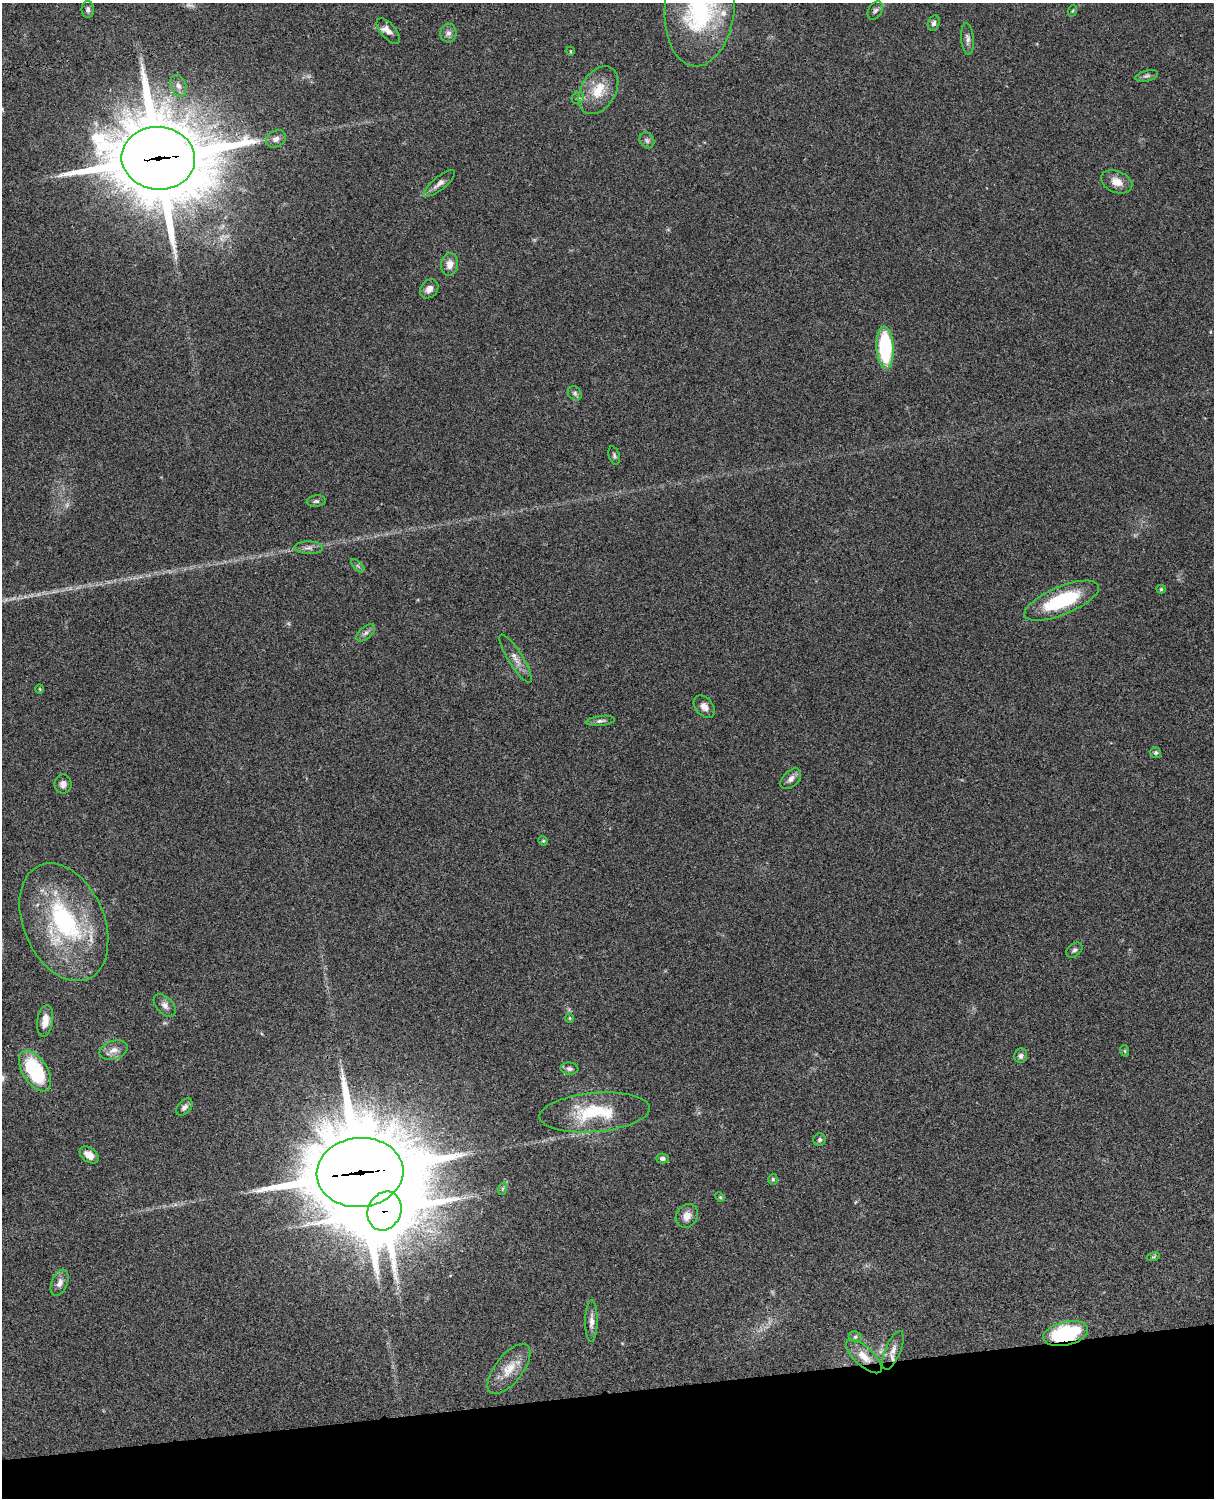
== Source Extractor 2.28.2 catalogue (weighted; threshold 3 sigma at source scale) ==
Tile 10 of 4 x 3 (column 2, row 3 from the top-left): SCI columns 1333-2544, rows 277-1772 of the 5087 x 4927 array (HDU 1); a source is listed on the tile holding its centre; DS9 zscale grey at full resolution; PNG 1216 x 1500 px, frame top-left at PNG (2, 3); each listed source drawn as its Kron ellipse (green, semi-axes under 4 px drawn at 4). Shown black and unused: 7% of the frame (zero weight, under 3 of 4 exposures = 6% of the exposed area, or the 3 px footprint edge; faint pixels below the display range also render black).
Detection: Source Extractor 2.28.2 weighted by HDU 2 'WHT'; one run over the whole footprint, this tile lists its part. Background 0.0802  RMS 0.0058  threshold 0.0262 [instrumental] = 3 sigma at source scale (4.5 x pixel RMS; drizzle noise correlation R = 1.50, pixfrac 1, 0.05/0.05 arcsec/px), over >= 5 px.
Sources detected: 72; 4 too faint to see at this stretch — neither listed nor drawn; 2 inside a brighter listed object's ellipse — not listed separately; the other 66 listed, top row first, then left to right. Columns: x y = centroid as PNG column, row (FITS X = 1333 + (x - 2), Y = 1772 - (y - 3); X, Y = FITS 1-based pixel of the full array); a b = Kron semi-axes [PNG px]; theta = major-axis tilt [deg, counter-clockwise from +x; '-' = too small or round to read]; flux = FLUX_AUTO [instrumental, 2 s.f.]
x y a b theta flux
700 7 59 35 84 84
88 9 8 6 -88 1.7
875 10 10 6 57 1.8
1072 11 6 3 70 0.63
934 23 8 5 76 1.9
388 31 15 7 -50 3.8
448 33 9 8 - 2.4
967 39 16 6 -84 2.5
570 51 4 3 - 0.46
1147 76 11 5 13 1.7
178 86 11 7 -69 2.9
598 90 26 17 59 15
578 98 6 5 - 1.3
276 139 10 8 27 3
647 140 8 7 - 1.8
158 158 37 31 -5 7100
1117 182 16 11 -22 6.7
439 183 19 6 39 3.2
450 264 11 8 81 4.4
429 289 10 8 49 3.8
885 348 21 8 -87 50
575 393 8 6 -48 1.5
614 455 9 5 -73 1.3
316 501 9 5 6 1.4
309 548 14 6 -1 2.7
358 566 8 4 -45 1
1161 589 4 4 - 0.83
1062 601 40 14 22 40
366 633 11 6 41 2
516 659 28 7 -58 5.2
40 689 5 3 - 0.47
704 707 13 8 -51 3.8
600 721 14 5 7 1.9
1156 753 5 5 - 1.1
791 779 12 7 45 3.2
63 784 9 8 - 2.8
543 841 5 4 - 0.7
64 922 62 40 -67 87
1074 950 9 6 39 1.5
165 1005 13 8 -46 2.8
570 1018 5 4 - 0.65
45 1021 16 8 81 6.3
114 1050 14 9 18 4.5
1125 1051 6 3 -71 0.68
1021 1056 7 6 - 1.8
569 1069 9 6 -7 1.8
35 1071 23 12 -57 46
184 1107 10 6 48 2.6
595 1112 55 19 5 34
820 1140 6 6 - 1.2
89 1155 10 7 -38 5.3
662 1158 6 5 - 1.8
360 1172 43 34 5 9200
773 1179 5 4 - 0.83
502 1189 6 4 71 0.83
720 1197 5 4 - 0.68
384 1211 20 16 66 3100
687 1216 12 10 55 5.2
1153 1257 7 4 18 0.84
60 1283 14 8 68 3.5
591 1321 21 6 89 3.7
1066 1333 23 11 13 45
855 1337 7 5 -20 1.2
893 1350 20 7 67 4.6
864 1356 22 9 -42 8.9
509 1369 30 13 52 11
Overlapping masked pixels (flux is a lower limit): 5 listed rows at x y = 158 158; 360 1172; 384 1211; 1066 1333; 864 1356
Isophote crosses this tile's border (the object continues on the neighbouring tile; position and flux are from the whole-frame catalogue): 1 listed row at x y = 700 7